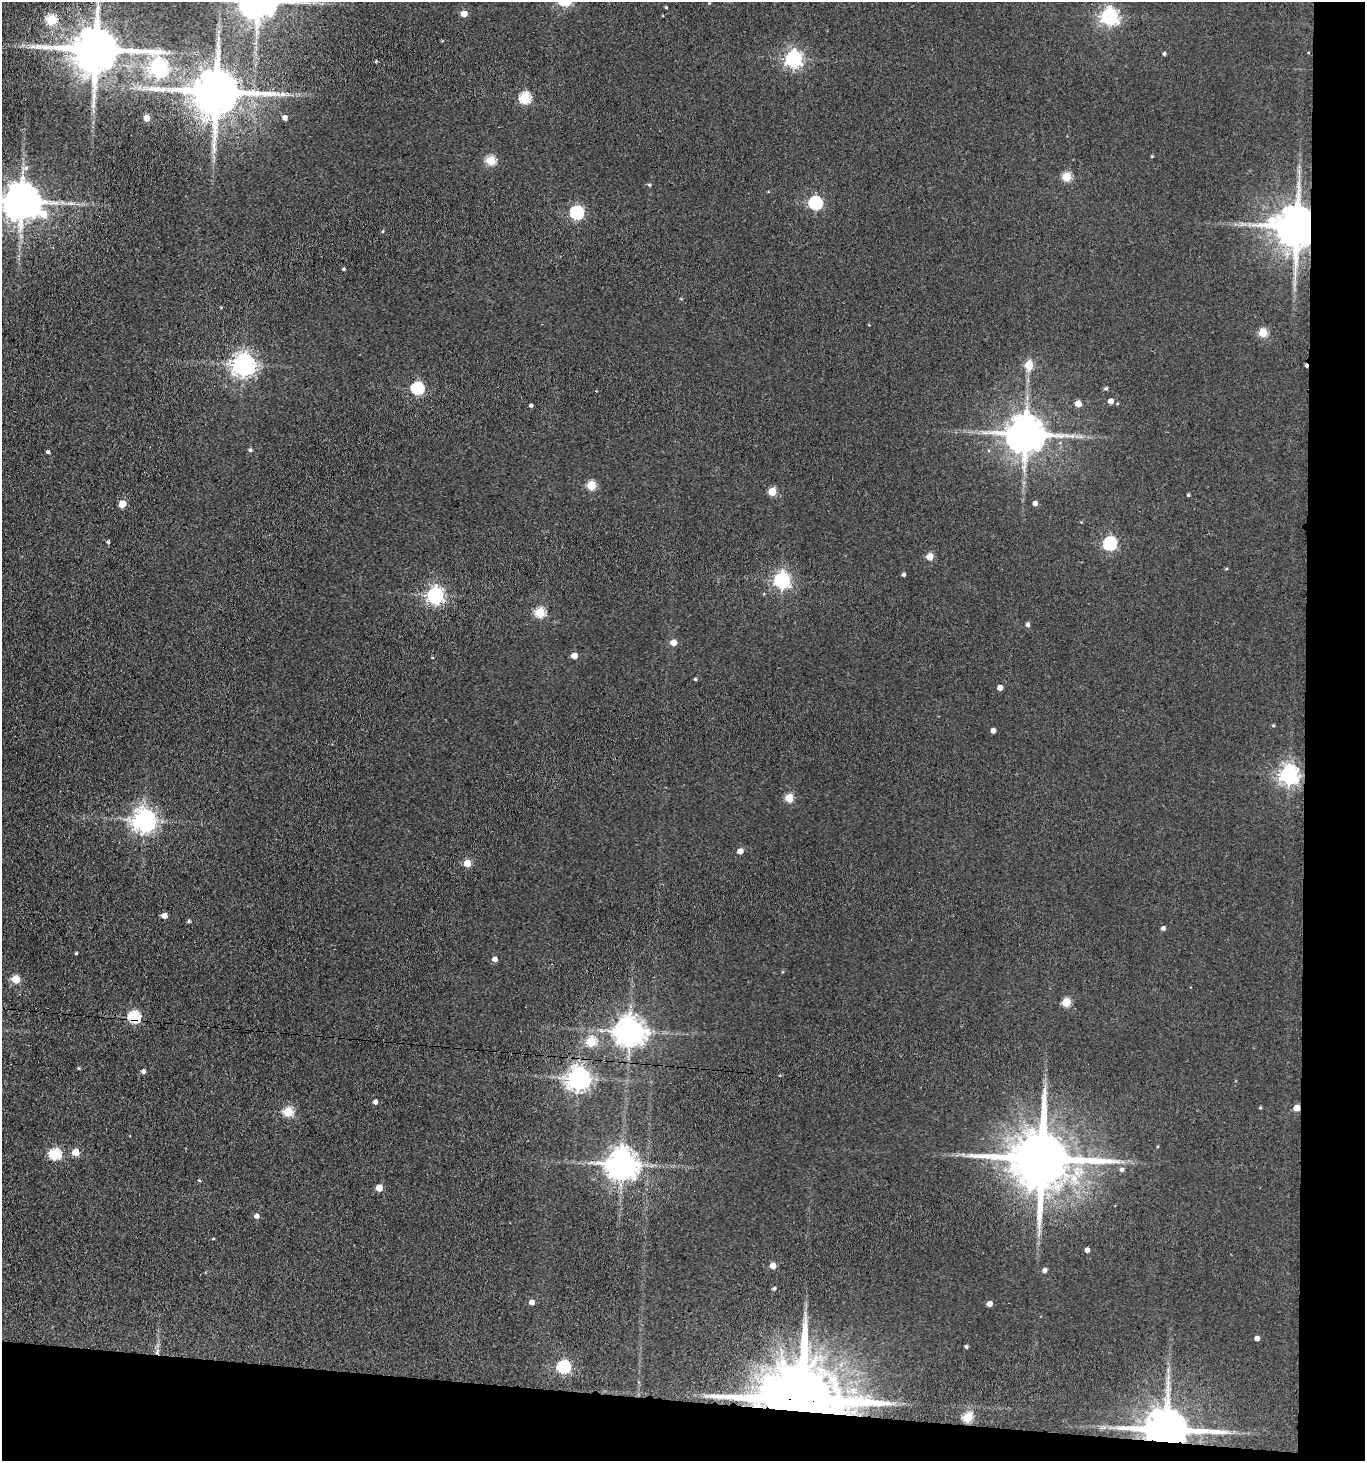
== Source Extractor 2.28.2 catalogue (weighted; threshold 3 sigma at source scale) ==
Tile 9 of 3 x 3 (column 3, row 3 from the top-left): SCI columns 2944-4306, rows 6-1464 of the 4467 x 4388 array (HDU 1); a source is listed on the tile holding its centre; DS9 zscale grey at full resolution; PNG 1367 x 1463 px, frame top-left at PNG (2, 2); no overlay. Shown black and unused: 9% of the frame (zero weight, under 3 of 4 exposures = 5% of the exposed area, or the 3 px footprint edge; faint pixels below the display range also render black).
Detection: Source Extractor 2.28.2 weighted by HDU 2 'WHT'; one run over the whole footprint, this tile lists its part. Background 0.0656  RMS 0.0068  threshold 0.0304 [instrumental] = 3 sigma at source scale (4.5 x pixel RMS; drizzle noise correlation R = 1.50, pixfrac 1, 0.05/0.05 arcsec/px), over >= 5 px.
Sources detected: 104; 1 cosmic-ray / hot-pixel residue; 1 long thin detection or spike segment (spike, bleed or trail) — not listed; the other 102 listed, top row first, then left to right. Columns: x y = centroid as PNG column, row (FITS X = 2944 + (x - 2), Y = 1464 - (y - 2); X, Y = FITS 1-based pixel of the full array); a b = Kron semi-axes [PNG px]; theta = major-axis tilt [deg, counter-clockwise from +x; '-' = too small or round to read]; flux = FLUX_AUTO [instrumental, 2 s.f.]
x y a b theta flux
709 3 3 3 - 0.5
666 7 3 3 - 0.61
464 14 5 4 - 7.8
1109 16 7 6 - 250
51 20 5 5 - 42
218 39 8 4 90 1.6
96 50 15 11 -3 3700
1164 54 4 3 - 1.1
794 59 6 6 - 230
158 67 7 7 - 230
216 92 15 12 -3 3900
282 94 8 6 20 2.5
525 98 5 5 - 57
147 118 4 4 - 7.8
285 118 5 5 - 3.3
1152 156 4 3 - 0.6
491 160 5 5 - 36
1066 177 5 5 - 31
649 185 5 4 - 0.97
21 202 11 10 - 1900
815 203 6 6 - 98
576 213 6 6 - 110
43 214 8 7 - 17
1297 227 11 11 - 2800
383 231 5 3 - 0.59
343 269 4 3 - 0.74
221 307 4 3 - 0.51
1263 333 5 5 - 26
243 365 7 7 - 500
1029 365 5 5 - 23
417 388 6 6 - 79
1106 388 5 4 - 1.1
1111 401 4 4 - 4.4
1078 404 5 5 - 7.2
531 405 4 3 - 1.6
1026 434 11 10 - 2100
1067 436 7 4 -18 1.6
250 450 5 4 - 1.3
48 452 4 3 - 1.5
591 485 5 5 - 30
772 491 5 5 - 21
1188 495 4 3 - 0.8
1035 503 4 4 - 2.7
122 504 5 5 - 14
108 542 4 3 - 1.1
1110 543 6 6 - 110
929 556 5 5 - 12
1226 569 5 3 - 0.59
903 574 4 4 - 1.4
782 580 6 6 - 220
435 595 7 7 - 190
540 612 5 5 - 38
1028 624 5 4 - 2
673 642 5 5 - 8.9
574 655 5 4 - 7.6
695 679 4 3 - 0.82
1000 687 4 4 - 4.6
1273 725 4 4 - 0.7
993 731 4 4 - 3.1
1289 774 7 7 - 360
789 798 5 5 - 19
144 820 7 7 - 540
740 851 5 5 - 4.4
467 863 5 5 - 16
164 916 5 4 - 6.3
189 921 4 4 - 1.1
1163 928 4 4 - 2.1
76 953 3 3 - 0.76
495 959 5 4 - 3.6
16 979 5 5 - 21
1066 1002 5 5 - 25
134 1017 6 6 - 71
630 1032 9 8 - 1000
591 1042 5 5 - 38
79 1068 4 3 - 0.73
143 1071 4 4 - 2.2
578 1078 7 7 - 570
375 1102 4 4 - 2.6
1260 1108 4 4 - 0.62
1296 1108 5 4 - 8.5
288 1112 5 5 - 37
76 1152 5 5 - 14
55 1154 6 5 - 60
1042 1159 18 15 -3 5700
622 1164 9 9 - 1200
1122 1170 6 6 - 1.9
199 1180 4 3 - 0.63
379 1188 5 5 - 9.8
257 1216 5 5 - 3
1087 1250 4 4 - 2.9
773 1266 4 4 - 6.9
1044 1270 5 4 - 2.4
774 1288 4 3 - 1.1
532 1302 5 4 - 3.5
989 1304 4 4 - 4.1
1257 1338 4 4 - 2.6
966 1347 5 4 - 1
157 1352 10 4 65 2.2
563 1367 6 6 - 87
802 1400 25 14 -5 12000
968 1417 5 5 - 37
1166 1430 13 9 -2 3100
Overlapping masked pixels (flux is a lower limit): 8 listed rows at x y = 216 92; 1297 227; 134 1017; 1296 1108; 1042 1159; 157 1352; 802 1400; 1166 1430
Isophote crosses this tile's border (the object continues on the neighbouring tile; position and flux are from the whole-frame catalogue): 2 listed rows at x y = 96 50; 21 202